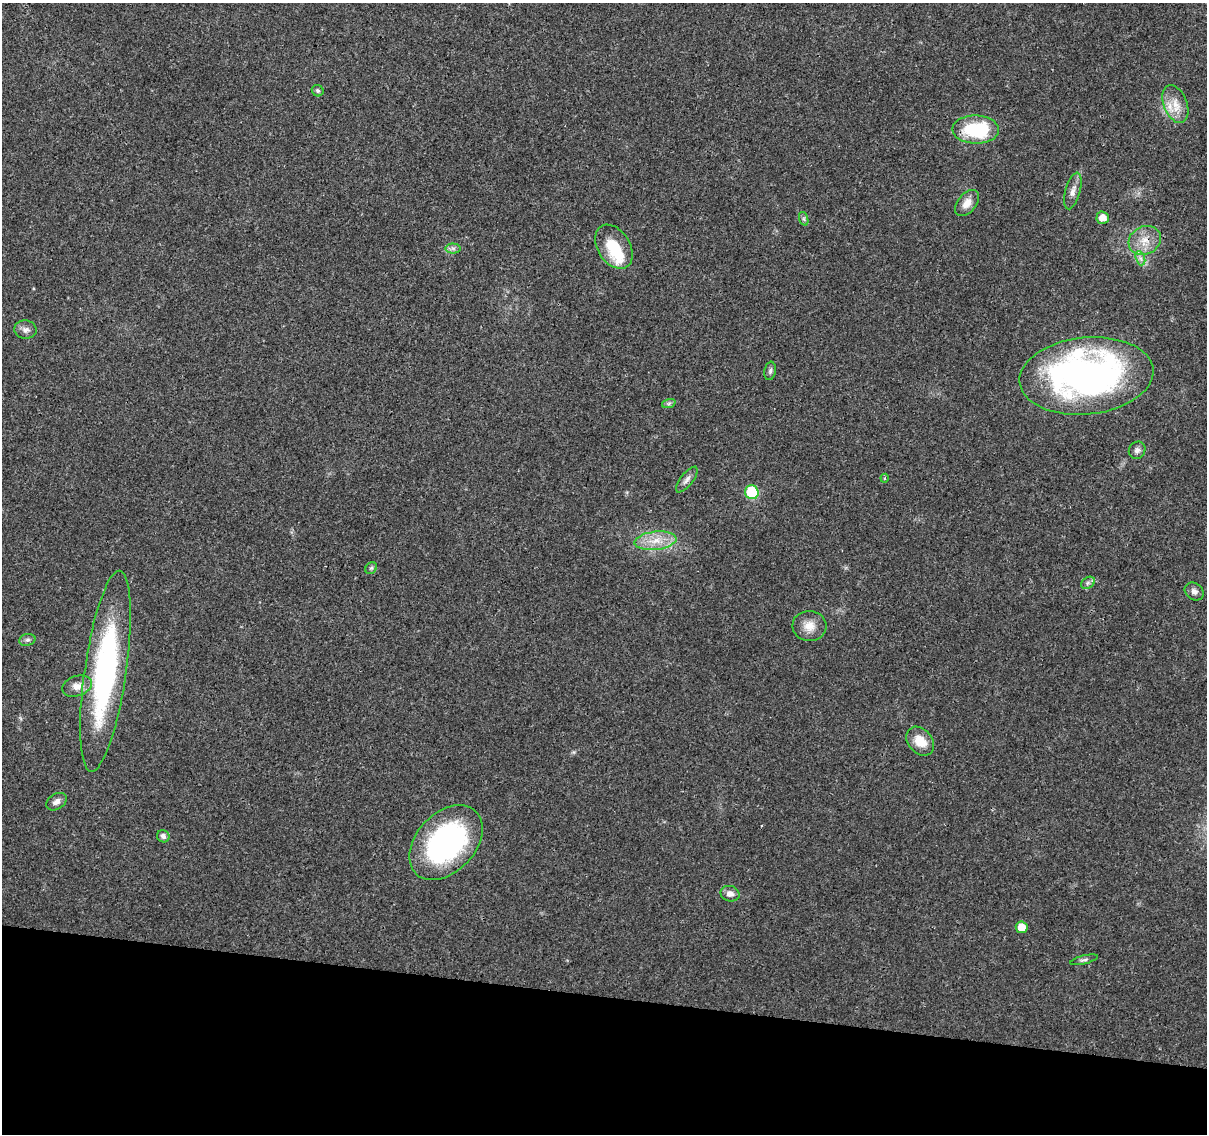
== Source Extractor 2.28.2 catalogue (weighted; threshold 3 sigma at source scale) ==
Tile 15 of 4 x 4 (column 3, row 4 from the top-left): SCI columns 2413-3617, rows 228-1359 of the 4833 x 5042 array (HDU 1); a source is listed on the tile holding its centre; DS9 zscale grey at full resolution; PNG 1209 x 1136 px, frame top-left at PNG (2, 3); each listed source drawn as its Kron ellipse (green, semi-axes under 4 px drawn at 4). Shown black and unused: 12% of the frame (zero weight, under 3 of 4 exposures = <1% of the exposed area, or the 3 px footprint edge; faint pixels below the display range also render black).
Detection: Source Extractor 2.28.2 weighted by HDU 2 'WHT'; one run over the whole footprint, this tile lists its part. Background 0.024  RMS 0.002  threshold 0.00914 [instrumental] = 3 sigma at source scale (4.5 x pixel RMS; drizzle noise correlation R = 1.50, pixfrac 1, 0.0396/0.0396 arcsec/px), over >= 5 px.
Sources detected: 37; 1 inside a brighter object's white glare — neither listed nor drawn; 2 inside a brighter listed object's ellipse — not listed separately; the other 34 listed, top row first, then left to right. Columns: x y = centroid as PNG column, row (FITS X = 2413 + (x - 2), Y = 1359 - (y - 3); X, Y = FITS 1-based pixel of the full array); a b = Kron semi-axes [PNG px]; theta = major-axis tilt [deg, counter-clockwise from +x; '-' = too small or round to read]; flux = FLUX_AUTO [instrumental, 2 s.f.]
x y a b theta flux
318 91 6 5 - 0.41
1175 104 20 11 -68 2.9
976 130 23 14 -1 14
1073 191 19 7 75 1.3
967 203 15 9 50 1.9
1103 218 6 6 - 2
804 219 7 4 -72 0.39
1145 240 16 14 27 3.2
614 247 24 16 -57 7.4
453 248 7 5 -1 0.57
1140 258 7 4 -71 0.61
25 330 11 9 -5 0.99
770 371 9 5 80 0.56
1086 376 67 38 6 82
669 403 7 4 19 0.39
1137 450 9 8 - 0.82
885 478 4 4 - 0.26
687 480 15 6 52 0.94
752 492 7 6 - 13
655 541 21 9 7 3.5
371 568 6 5 - 0.36
1088 583 7 5 31 0.5
1194 592 10 8 -38 0.89
809 626 17 15 -4 2.6
27 640 8 6 14 0.52
105 671 101 21 82 45
77 686 15 10 19 1.8
920 741 16 12 -48 3.6
56 802 11 7 34 1
163 836 6 6 - 0.73
446 843 43 29 47 42
730 894 9 7 -14 1.1
1022 927 6 5 - 3.1
1084 960 14 3 14 0.45
Overlapping masked pixels (flux is a lower limit): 1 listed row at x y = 1145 240